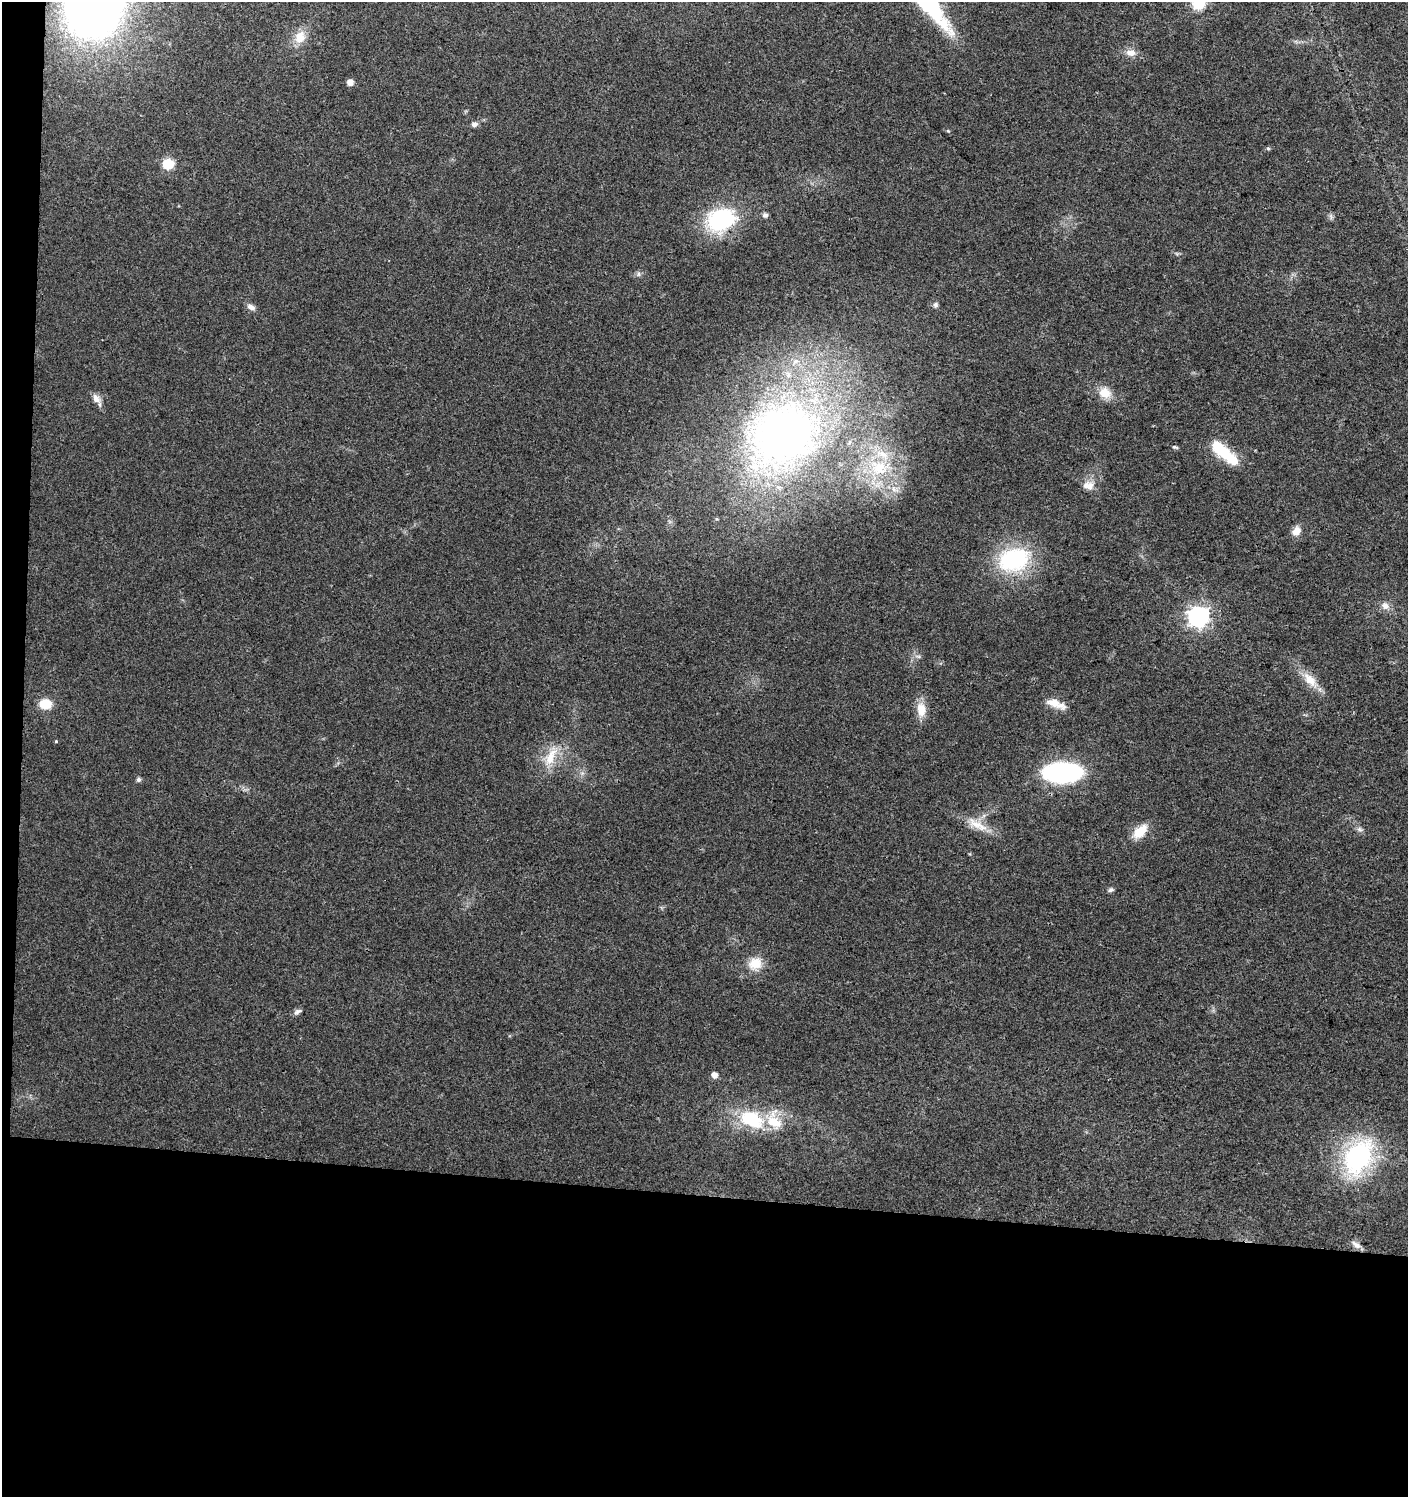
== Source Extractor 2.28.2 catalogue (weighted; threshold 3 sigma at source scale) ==
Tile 7 of 3 x 3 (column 1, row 3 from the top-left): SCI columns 238-1643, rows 14-1508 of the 4737 x 4499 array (HDU 1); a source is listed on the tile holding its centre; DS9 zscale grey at full resolution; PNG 1410 x 1499 px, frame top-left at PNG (2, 2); no overlay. Shown black and unused: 22% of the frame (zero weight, under 3 of 4 exposures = <1% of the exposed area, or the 3 px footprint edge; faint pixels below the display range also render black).
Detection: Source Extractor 2.28.2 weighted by HDU 2 'WHT'; one run over the whole footprint, this tile lists its part. Background 0.0243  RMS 0.0031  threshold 0.014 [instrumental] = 3 sigma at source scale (4.5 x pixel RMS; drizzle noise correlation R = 1.50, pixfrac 1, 0.0396/0.0396 arcsec/px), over >= 5 px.
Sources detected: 49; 2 inside a brighter object's white glare — not listed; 2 inside a brighter listed object's ellipse — not listed separately; the other 45 listed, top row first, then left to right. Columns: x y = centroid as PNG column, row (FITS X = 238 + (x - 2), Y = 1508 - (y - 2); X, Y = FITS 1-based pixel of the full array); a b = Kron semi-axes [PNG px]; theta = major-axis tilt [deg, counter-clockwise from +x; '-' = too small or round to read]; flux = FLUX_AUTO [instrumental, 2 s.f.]
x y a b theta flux
1199 3 7 6 - 28
300 37 18 14 69 4.9
1131 53 13 9 -4 2.5
350 82 6 6 - 1.9
474 124 8 6 19 1.2
948 131 5 4 - 0.39
1268 148 6 4 -65 0.46
168 164 6 6 - 19
765 215 5 5 - 1.2
1331 216 10 4 -77 0.65
721 219 35 26 20 28
639 274 7 4 90 0.62
935 305 7 6 - 0.85
251 307 11 7 -33 1.6
1105 393 16 13 -22 4.7
96 398 14 8 -56 2.3
784 434 86 72 33 180
1175 447 8 4 -17 0.53
1223 452 21 17 -30 8.4
879 468 30 21 -13 16
1088 485 15 10 -4 3
894 489 12 8 -40 2.5
1296 531 12 9 55 2.8
1014 560 34 24 18 32
1385 606 12 10 -35 2.2
1198 616 8 8 - 170
918 656 7 4 -18 0.59
1310 680 28 12 -48 5.6
45 704 12 10 -1 6.2
1056 704 28 9 -19 3.9
921 710 19 11 -81 4.6
56 741 4 4 - 0.31
551 756 31 12 64 7.5
1062 772 33 16 1 61
139 780 5 5 - 0.92
977 825 36 11 -28 5.9
1359 829 9 7 -31 1
1140 831 21 11 47 6
1111 890 7 5 22 0.74
755 963 19 16 27 5.8
297 1012 11 6 26 1.1
714 1075 6 6 - 2
751 1119 25 16 -25 18
1358 1157 39 27 59 47
1356 1245 14 7 -35 1.7
Isophote crosses this tile's border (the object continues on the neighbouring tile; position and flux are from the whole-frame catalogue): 1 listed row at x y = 1199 3